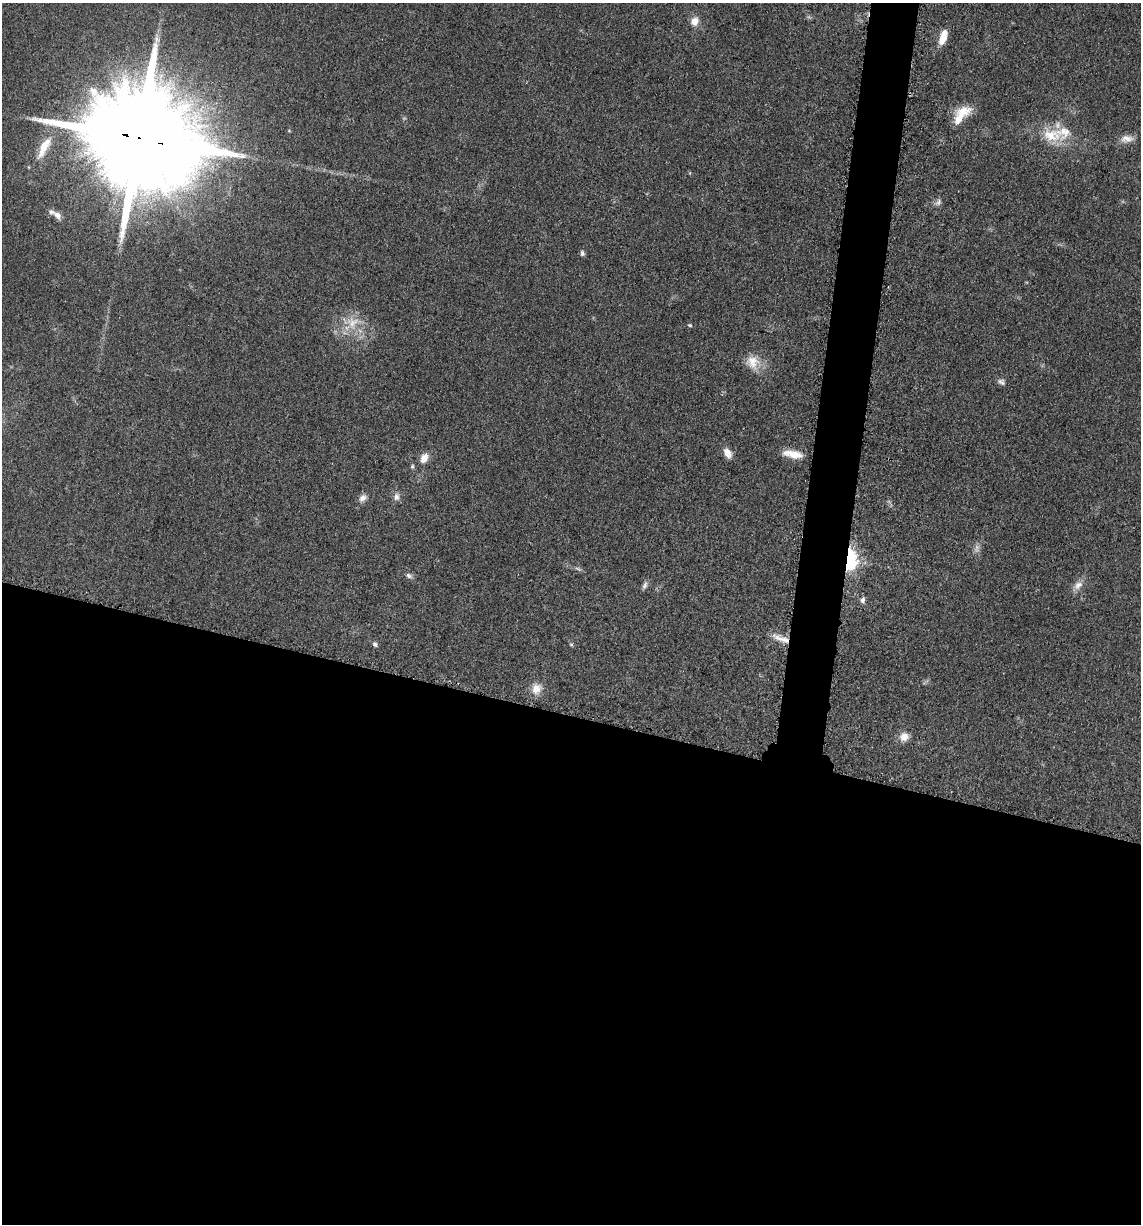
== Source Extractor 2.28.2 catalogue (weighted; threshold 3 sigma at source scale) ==
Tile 14 of 4 x 4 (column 2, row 4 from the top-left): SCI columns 1386-2524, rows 21-1242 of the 4980 x 4921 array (HDU 1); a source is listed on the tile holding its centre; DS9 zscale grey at full resolution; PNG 1143 x 1226 px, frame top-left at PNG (2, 3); no overlay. Shown black and unused: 44% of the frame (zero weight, under 3 of 5 exposures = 4% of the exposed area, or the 3 px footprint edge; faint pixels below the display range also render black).
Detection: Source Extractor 2.28.2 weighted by HDU 2 'WHT'; one run over the whole footprint, this tile lists its part. Background 0.0562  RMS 0.0059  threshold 0.0267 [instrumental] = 3 sigma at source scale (4.5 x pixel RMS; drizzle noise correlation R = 1.50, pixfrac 1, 0.05/0.05 arcsec/px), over >= 5 px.
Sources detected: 35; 1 too faint to see at this stretch — not listed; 2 inside a brighter listed object's ellipse — not listed separately; the other 32 listed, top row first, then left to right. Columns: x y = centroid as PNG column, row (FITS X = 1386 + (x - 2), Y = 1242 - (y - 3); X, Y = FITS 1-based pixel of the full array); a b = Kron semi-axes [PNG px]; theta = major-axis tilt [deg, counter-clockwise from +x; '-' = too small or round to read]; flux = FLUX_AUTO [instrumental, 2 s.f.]
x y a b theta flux
694 21 10 9 - 5.8
943 37 19 7 72 9.2
961 114 29 12 49 14
289 131 5 4 - 0.57
1051 135 32 19 -17 19
140 138 32 24 -17 24000
1127 139 17 9 2 4.9
44 147 34 11 62 14
938 202 10 7 51 2.2
57 215 12 8 -48 3.4
582 253 7 5 -83 1.6
352 323 21 19 61 16
690 325 5 4 - 0.75
752 362 21 18 -57 11
1001 382 11 7 -25 2.1
727 453 12 8 -61 5.4
793 454 25 9 -10 9.3
424 458 14 9 60 5.4
412 466 6 5 - 1
396 497 11 9 76 3
363 498 11 8 40 3.3
977 549 13 7 83 3
849 559 11 7 88 110
409 576 9 6 -27 2
645 585 12 5 70 1.9
1078 585 14 10 36 4.8
863 600 9 6 88 2.2
781 638 27 7 -22 6.3
375 644 7 5 -43 1.7
571 644 5 5 - 0.86
537 688 16 14 56 6.9
904 737 11 10 - 5.7
Overlapping masked pixels (flux is a lower limit): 3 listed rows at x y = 140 138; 849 559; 781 638